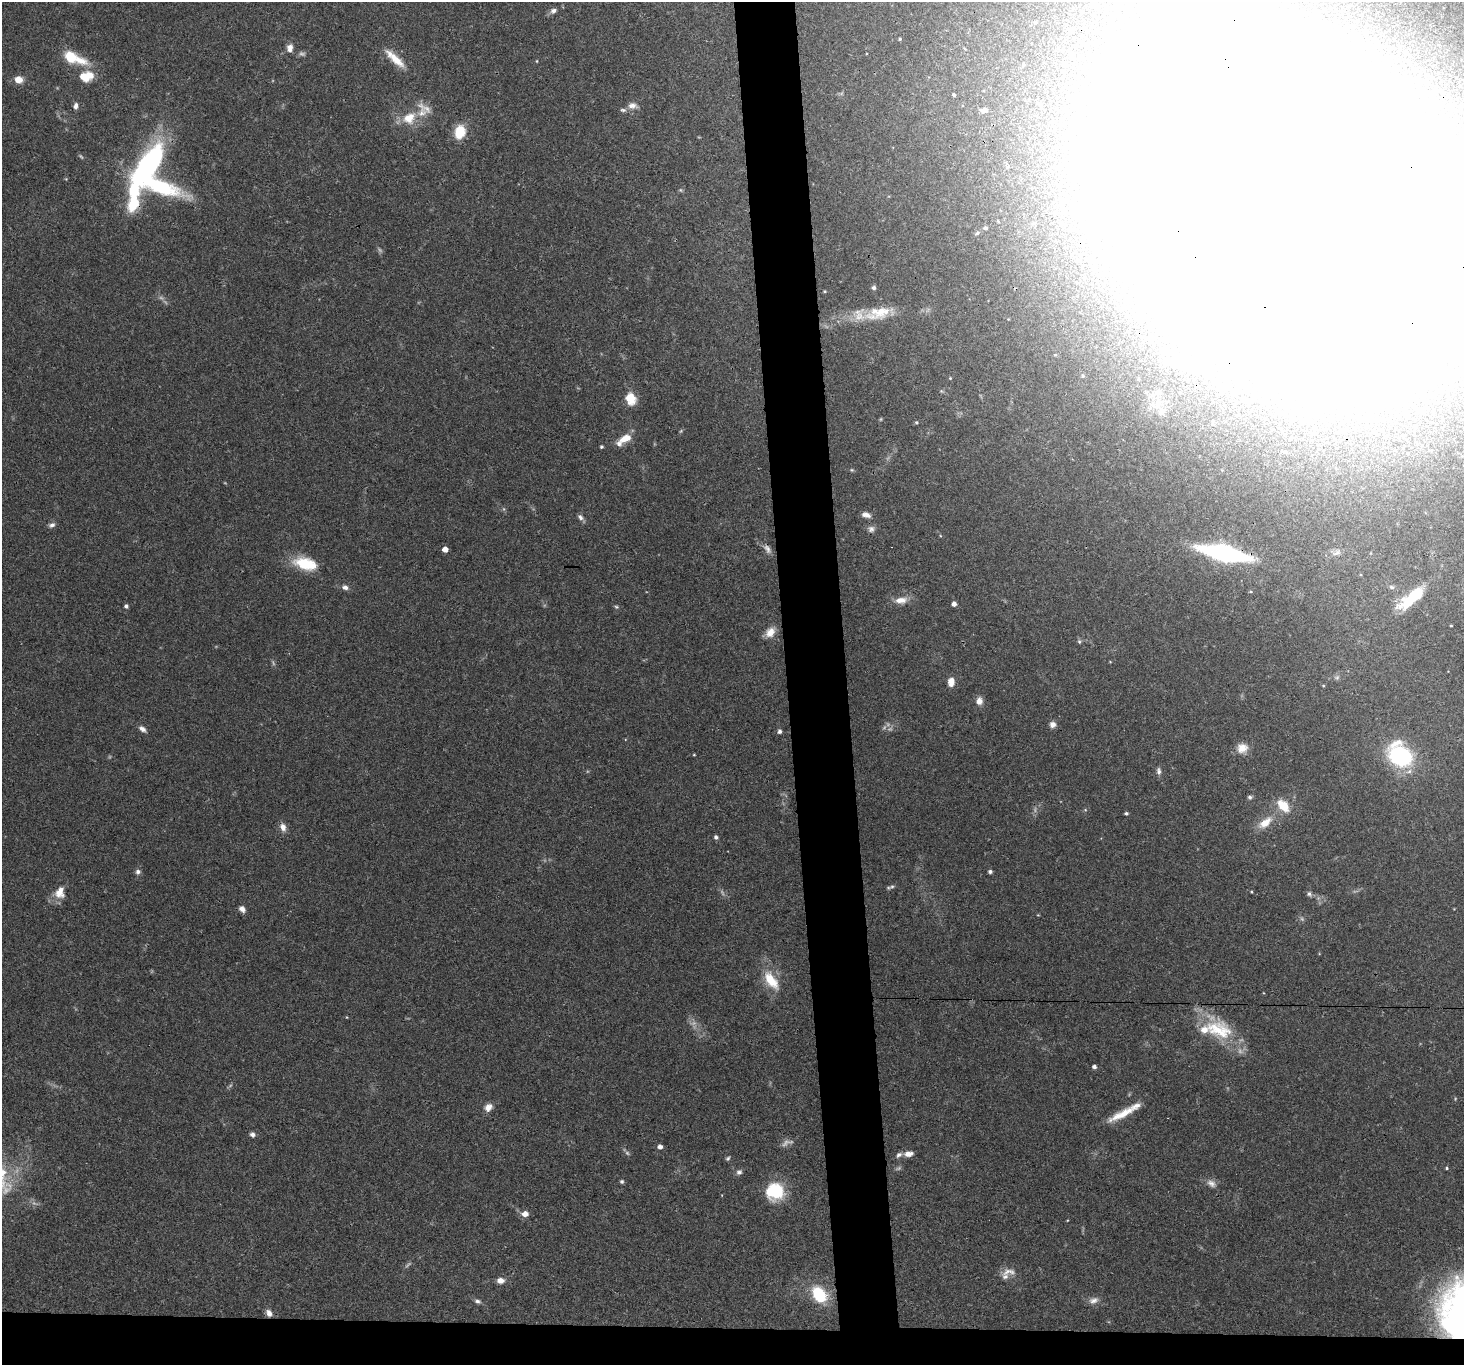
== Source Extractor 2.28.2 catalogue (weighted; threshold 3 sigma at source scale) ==
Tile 8 of 3 x 3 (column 2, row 3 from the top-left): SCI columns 1464-2925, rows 148-1510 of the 4388 x 4360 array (HDU 1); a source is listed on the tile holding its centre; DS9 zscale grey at full resolution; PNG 1466 x 1367 px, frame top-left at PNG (2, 2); no overlay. Shown black and unused: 7% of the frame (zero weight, under 3 of 4 exposures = <1% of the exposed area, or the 3 px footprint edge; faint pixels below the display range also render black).
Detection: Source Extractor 2.28.2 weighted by HDU 2 'WHT'; one run over the whole footprint, this tile lists its part. Background 0.0563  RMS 0.0035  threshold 0.016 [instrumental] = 3 sigma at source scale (4.5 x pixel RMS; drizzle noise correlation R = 1.50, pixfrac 1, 0.05/0.05 arcsec/px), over >= 5 px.
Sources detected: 149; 18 too faint to see at this stretch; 16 inside a brighter object's white glare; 1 cosmic-ray / hot-pixel residue — not listed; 10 inside a brighter listed object's ellipse — not listed separately; the other 104 listed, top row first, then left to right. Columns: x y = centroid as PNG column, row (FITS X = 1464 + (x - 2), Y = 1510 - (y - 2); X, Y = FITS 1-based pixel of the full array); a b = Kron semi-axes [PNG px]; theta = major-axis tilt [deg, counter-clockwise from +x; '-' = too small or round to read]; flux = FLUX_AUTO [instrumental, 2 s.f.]
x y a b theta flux
1094 3 10 9 - 2.6
553 11 9 6 30 1.4
1035 22 4 3 - 0.4
1070 30 10 6 89 1.2
900 39 4 3 - 0.41
290 48 11 7 82 2.3
1406 53 4 3 - 0.68
70 57 18 13 -34 8.4
396 60 31 9 -44 6.5
537 61 4 3 - 0.3
86 76 18 13 12 7.3
18 80 8 7 - 3.7
954 95 3 3 - 1.7
76 106 8 5 83 1.3
632 106 13 8 -2 2.3
984 110 8 6 9 1.8
409 118 19 15 36 7.6
460 132 12 9 71 10
148 165 47 17 54 56
160 187 62 22 -24 38
680 190 6 4 -88 0.49
1284 204 159 94 -45 13000
998 221 4 3 - 0.3
985 228 4 4 - 0.72
977 233 6 5 - 0.53
874 288 5 4 - 0.98
825 291 4 3 - 0.35
878 313 42 15 13 12
1083 376 5 4 - 0.51
950 378 4 4 - 0.33
1158 393 10 7 -3 1.6
631 399 15 11 -72 5.8
1161 412 12 9 50 2.4
916 422 4 4 - 0.52
625 438 17 8 27 5.1
601 447 4 3 - 0.63
852 470 5 4 - 0.43
866 515 11 6 -16 1.9
580 517 9 6 -50 1.2
52 525 9 6 19 1.3
871 529 9 9 - 1.5
445 549 4 4 - 3.4
767 549 15 7 -56 2
1224 553 33 9 -12 87
305 564 27 13 -15 13
345 587 8 6 -11 1.5
1391 587 8 5 -18 0.86
1412 597 44 13 43 14
901 600 17 9 6 3.9
954 604 4 4 - 1.8
126 606 4 4 - 1
616 607 6 4 -21 0.52
1451 626 4 2 - 0.28
770 632 14 10 46 3.9
1079 641 6 6 - 0.71
1337 677 7 6 - 0.85
951 682 10 7 85 3.3
1323 685 5 3 - 0.31
979 701 9 8 - 2.3
1053 725 8 7 - 1.8
142 729 11 6 -36 1.5
779 731 6 5 - 0.91
1242 748 13 12 - 4
694 755 3 3 - 0.3
1400 755 22 17 -47 41
1159 771 10 6 -83 1.2
1250 797 6 5 - 0.79
1283 806 15 9 -47 7.9
1085 810 5 3 - 0.42
1126 813 4 3 - 0.65
1265 823 21 10 37 6.1
283 827 10 7 -72 2.4
716 837 5 5 - 0.88
138 872 7 6 - 1.1
990 872 4 4 - 0.96
892 886 7 5 13 0.83
60 892 17 13 75 4.8
1251 892 3 3 - 0.33
1309 894 7 6 - 0.91
242 909 7 6 - 1.9
771 980 27 12 -54 9.6
347 1017 4 3 - 0.25
1219 1030 42 27 -20 20
1094 1067 4 4 - 1.2
488 1107 10 8 39 2.6
1123 1114 37 8 26 7.9
252 1134 6 5 - 1.3
660 1147 4 4 - 1.9
908 1154 9 6 9 2.5
899 1155 9 6 38 1.2
728 1158 7 5 53 0.65
1447 1168 4 3 - 0.48
739 1172 7 6 - 1.2
622 1181 5 5 - 0.64
1212 1183 13 9 -30 2.2
775 1192 15 15 - 22
525 1214 6 5 - 3.3
1009 1272 21 9 2 3
500 1280 8 6 -1 2.4
819 1294 15 10 -55 20
1093 1300 13 8 20 2.2
477 1301 8 6 -25 1
269 1313 9 7 -60 2
1454 1328 47 12 -31 24
Overlapping masked pixels (flux is a lower limit): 3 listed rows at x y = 1284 204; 1224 553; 1454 1328
Isophote crosses this tile's border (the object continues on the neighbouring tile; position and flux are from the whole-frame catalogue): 3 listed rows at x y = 1094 3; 1284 204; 1454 1328